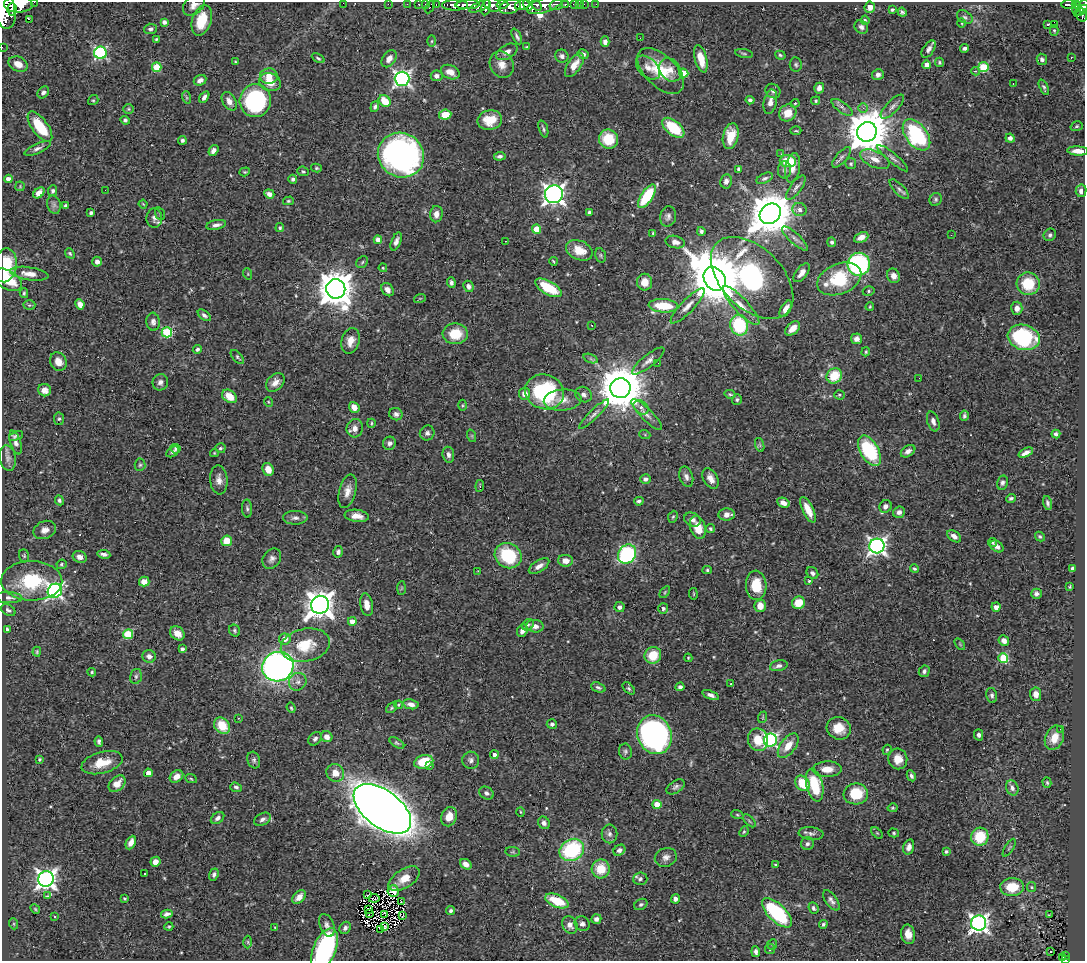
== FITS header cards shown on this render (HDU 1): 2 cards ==
NAXIS1  =                 1083
NAXIS2  =                  959

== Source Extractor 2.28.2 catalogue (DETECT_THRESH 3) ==
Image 1083 x 959 px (HDU 1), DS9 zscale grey, 1 PNG px = 1 image px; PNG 1087 x 963 px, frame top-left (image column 1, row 959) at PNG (2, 2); each listed source drawn as its Kron ellipse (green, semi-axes under 4 px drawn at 4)
Background 0.727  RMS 0.017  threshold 0.0524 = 3 sigma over >= 5 px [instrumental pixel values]
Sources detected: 532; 3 with non-positive FLUX_AUTO (blend fragments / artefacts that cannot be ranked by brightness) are neither listed nor drawn; of the other 529, the 500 brightest by FLUX_AUTO listed and drawn (29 fainter detections omitted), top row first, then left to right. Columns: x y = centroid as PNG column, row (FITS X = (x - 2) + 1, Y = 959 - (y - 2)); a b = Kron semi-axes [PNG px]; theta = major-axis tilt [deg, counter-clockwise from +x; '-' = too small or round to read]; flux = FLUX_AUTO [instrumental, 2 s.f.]
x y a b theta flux
34 2 2 2 - 21
343 3 2 2 - 22
18 4 14 8 -1 2200
388 4 2 2 - 7.3
407 4 2 2 - 8.4
419 4 3 3 - 20
425 4 2 2 - 8.3
436 4 3 2 - 19
502 4 6 4 -2 210
574 4 4 3 - 44
579 4 2 2 - 6.3
584 4 2 2 - 6.4
596 4 2 2 - 6
1069 4 7 4 -1 180
194 5 12 8 41 7.6
455 5 13 5 0 890
468 5 12 4 3 880
493 5 8 6 -27 450
522 5 7 5 16 950
528 5 6 4 -56 560
537 5 6 4 -55 320
545 5 19 7 19 890
556 5 7 5 18 210
565 5 3 3 - 90
1075 5 4 3 - 100
480 6 11 4 22 370
1083 6 7 4 58 200
430 7 7 3 63 57
486 7 8 3 78 290
510 7 11 7 18 710
870 7 6 5 - 9
4 9 20 10 -77 2600
12 9 6 4 -88 620
892 9 3 3 - 1.9
1077 9 7 3 88 64
1081 10 8 3 37 190
902 12 4 3 - 2.4
1082 15 7 5 -75 240
965 17 8 6 -33 2.9
29 19 2 2 - 740
202 20 16 9 71 31
865 20 4 4 - 1.5
164 22 4 4 - 4.9
962 23 5 3 - 1.1
1047 24 3 3 - 7
1055 25 3 2 - 1.4
861 27 7 6 - 4.2
150 29 6 5 - 3.4
1054 30 5 4 - 1.5
517 36 8 3 -64 2.8
640 38 3 2 - 1.2
156 39 3 3 - 1.3
432 41 6 4 88 1.6
605 42 5 4 - 5.1
2 47 2 2 - 5.6
526 47 3 3 - 1.2
965 48 4 3 - 3.2
929 49 10 5 57 5.1
507 52 12 7 30 7.1
100 53 6 6 - 170
744 53 9 3 -11 2
583 54 5 5 - 2.9
780 55 5 4 - 1.9
562 56 7 6 - 4.3
318 58 7 4 -27 1.8
1071 58 3 2 - 1.6
389 59 9 6 53 7.8
701 59 14 6 -76 18
1042 59 6 5 - 3.3
235 62 4 3 - 1.2
939 62 5 4 - 1.7
18 64 10 7 -26 11
502 65 14 12 -62 12
574 65 14 6 56 14
796 65 7 6 - 2.4
927 65 4 4 - 12
157 67 5 4 - 45
983 67 5 5 - 71
648 68 14 9 -44 8.7
670 70 13 10 -50 12
661 71 29 15 -44 40
975 71 4 3 - 2.4
450 72 10 6 -25 12
684 73 5 4 - 18
878 75 6 5 - 3.7
269 76 9 7 2 13
437 76 6 5 - 4.5
402 79 7 7 - 370
200 80 6 5 - 5.2
270 82 11 8 -21 17
1013 83 3 2 - 1.4
1044 87 8 4 -65 2.5
819 88 5 5 - 5.8
773 91 8 7 - 3.5
43 92 6 5 - 4.1
186 97 6 4 -71 1.7
204 97 6 4 55 4.1
93 100 5 4 - 1.7
750 100 4 3 - 2.5
229 101 10 6 -60 7.7
255 101 16 15 - 170
385 101 6 5 - 23
816 101 5 4 - 1.5
770 102 12 6 78 8.3
795 103 4 4 - 1.2
375 107 5 4 - 3.5
842 107 12 5 -36 4.3
892 107 15 6 46 5.7
863 108 4 4 - 2.5
129 109 5 5 - 1.7
788 113 9 8 - 18
445 115 6 5 - 22
125 120 5 4 - 2.3
490 120 12 9 10 20
1077 126 6 4 17 1.8
40 127 18 8 -54 45
673 128 13 7 -39 53
543 129 9 3 -72 2.1
796 131 5 2 - 1.1
867 132 10 9 - 4500
916 135 18 10 -53 110
731 136 13 7 77 23
1010 138 4 4 - 4.1
608 139 9 9 - 36
182 140 4 4 - 3
37 148 14 4 25 4.6
213 150 6 4 55 4.8
1078 151 11 4 -3 11
781 154 3 2 - 1.8
401 155 23 22 - 440
500 156 6 4 6 3.1
841 157 12 5 49 4.1
893 158 20 5 -40 4.7
875 159 16 8 -25 12
788 161 8 6 -6 40
851 164 5 5 - 2.3
316 168 5 4 - 1.6
793 168 15 7 80 9.4
739 169 4 3 - 5.7
784 170 9 6 85 4
303 171 6 4 -21 1.9
245 172 5 4 - 1.5
765 178 9 5 25 3
8 179 4 4 - 6.5
293 179 4 4 - 2.9
726 181 7 6 - 5
20 186 5 4 - 1.2
796 188 14 5 54 4.5
899 189 13 5 -46 3.5
105 190 2 2 - 9.6
53 191 5 4 - 2.6
1081 191 6 5 - 5.2
39 193 6 4 45 8.3
269 194 5 4 - 5.1
554 194 9 9 - 630
647 196 13 6 56 57
936 199 6 6 - 2.5
288 201 5 4 - 1.6
143 204 4 3 - 1
54 205 9 6 -75 3.9
66 206 4 4 - 3.7
799 210 7 6 - 4.5
589 212 4 3 - 2.7
91 213 4 3 - 3.4
160 214 6 4 -70 1.8
436 214 8 6 86 8.6
770 214 11 9 39 4600
668 216 10 8 77 4.5
154 218 10 8 89 5.6
216 225 10 4 12 4.5
280 228 4 4 - 2
536 229 4 4 - 29
701 231 4 4 - 3.1
653 233 3 3 - 1.3
951 235 3 2 - 1.3
1050 235 6 6 - 3.3
861 237 7 5 26 6.3
795 238 17 5 -42 5.7
378 240 4 4 - 9
396 241 9 4 68 5.6
505 241 3 2 - 2
675 242 10 6 -13 7
832 242 5 4 - 2.5
579 250 14 9 -24 20
70 253 5 4 - 1.5
600 255 7 5 -74 2.2
553 261 4 2 - 1.3
97 262 5 4 - 6.1
362 262 6 5 - 1.9
859 264 11 11 - 180
5 265 17 11 80 37
383 268 4 4 - 1.3
802 273 11 5 53 7
29 274 19 6 -8 12
248 274 6 3 -72 1.4
893 276 7 6 - 7.1
752 278 50 30 -45 180
715 279 12 10 -55 8200
839 279 23 15 23 67
8 280 16 9 -31 30
451 282 5 4 - 3.4
645 282 8 7 - 11
1028 284 11 11 - 38
468 286 6 5 - 4.5
548 288 15 6 -30 42
336 289 10 9 - 2800
387 290 7 5 -55 7.4
869 291 6 4 17 2.1
24 293 5 3 - 1.7
420 298 6 3 19 1.3
80 304 5 4 - 8.5
29 305 6 5 - 2
663 306 14 6 -4 40
688 306 23 6 46 9.9
741 306 25 7 -47 14
870 307 4 3 - 1.3
1017 308 6 5 - 6.8
786 309 9 5 59 9.5
204 315 7 4 -38 3.2
153 322 9 6 -84 4.5
592 325 3 2 - 1.2
739 325 10 9 - 77
793 328 8 5 43 11
167 332 5 5 - 83
455 334 12 10 1 29
1024 337 16 12 -16 97
857 339 5 5 - 6.5
350 341 13 9 74 12
197 349 5 4 - 2.7
866 352 5 3 - 1.4
237 357 8 4 -50 2
591 359 7 4 -19 2.5
648 361 20 6 39 6.8
58 362 9 8 - 10
658 363 2 2 - 2.3
834 376 8 7 - 32
919 378 2 2 - 2
160 382 8 7 - 5.3
275 382 10 7 46 7.5
620 388 10 10 - 5500
45 390 6 6 - 6.2
545 392 20 17 -18 120
525 394 6 5 - 8.6
730 394 5 4 - 1.8
584 395 8 7 - 5.4
839 395 5 4 - 1.9
229 396 8 6 -37 18
563 400 19 10 5 14
737 400 5 5 - 2.1
269 402 5 3 - 1
463 405 5 3 - 1.3
354 407 6 4 -50 8
641 407 8 6 -40 4.5
396 414 7 6 - 3.8
594 414 20 4 44 5.5
647 414 21 6 -45 7
964 416 5 3 - 2.5
59 419 6 5 - 2.2
933 421 10 5 -71 5.5
371 423 4 4 - 1.3
355 428 9 8 - 7.8
427 433 7 7 - 3.7
1056 434 4 4 - 2.6
645 435 5 3 - 1.3
16 436 7 3 23 2.7
472 436 6 4 -72 1.7
16 442 12 5 -73 4.6
389 443 6 6 - 4.3
760 445 7 4 -71 2
220 448 5 5 - 2.1
175 449 5 5 - 1.9
869 451 17 9 -60 79
908 451 8 5 34 5.3
173 452 7 4 32 3.1
214 453 4 4 - 1.2
1026 453 8 4 25 6.1
448 455 8 5 -81 5.3
8 458 13 8 -80 5.7
140 465 6 5 - 2.1
268 469 7 5 -64 13
686 477 10 6 -72 4.9
645 479 5 4 - 4.2
711 479 11 7 -61 8.5
219 480 14 8 -85 8
1002 483 7 5 76 3.5
480 486 6 3 84 1.3
348 491 17 8 75 10
1011 498 5 3 - 2.5
59 500 5 4 - 2.4
639 501 5 4 - 2.8
783 503 6 4 -24 7.5
1047 503 7 4 -75 2.8
886 506 6 6 - 5.6
247 509 9 5 -88 2.8
808 510 14 5 -64 16
899 512 6 5 - 5
727 515 8 6 4 8.4
357 516 12 6 -7 11
673 517 6 4 66 1.6
295 518 12 7 0 5.3
693 520 8 6 -25 5
698 527 12 7 -73 18
710 529 4 3 - 1.9
45 530 12 8 23 8
954 536 7 5 -36 6.7
1040 536 5 4 - 1.6
227 541 5 5 - 22
993 542 4 4 - 1.7
877 546 7 7 - 500
997 546 7 5 -33 5.8
338 552 5 5 - 4.6
104 554 7 4 -8 4.1
627 554 10 8 53 150
24 556 6 5 - 1.7
508 556 14 12 -33 66
80 557 7 5 -22 7.1
272 559 11 8 54 5.6
566 561 7 6 - 9.1
62 564 5 4 - 1.5
539 566 12 5 33 6.5
1073 568 4 3 - 2.9
914 569 4 3 - 1.7
707 570 4 4 - 1.7
478 571 3 2 - 3
812 573 6 5 - 3.9
32 581 30 19 -1 72
809 581 4 3 - 2.1
144 582 5 5 - 11
756 585 15 10 -86 30
1070 587 4 2 - 1.3
402 588 7 4 88 1.8
55 591 7 7 - 350
665 592 7 3 54 1.4
693 594 6 3 -82 1.2
1036 594 5 5 - 3.1
9 598 13 5 -3 4.9
798 603 6 6 - 21
320 605 9 9 - 1500
367 605 11 6 -81 9.7
760 606 6 5 - 13
619 607 5 5 - 4
996 607 5 4 - 7.2
663 609 5 5 - 3.5
8 610 8 5 -31 3.2
352 621 4 4 - 8.5
528 625 6 5 - 2
535 626 9 6 -6 6.8
7 629 4 3 - 2
522 630 6 5 - 5.3
235 631 6 5 - 2.1
177 633 8 6 -39 10
128 634 5 5 - 54
285 639 6 5 - 10
1004 641 6 5 - 7.1
960 644 6 3 -54 1.4
305 645 25 16 11 40
182 649 4 4 - 3.5
37 652 5 3 - 1.6
653 655 8 8 - 30
149 656 7 6 - 5.9
688 658 4 4 - 1.1
1003 658 5 5 - 69
779 666 9 5 13 4.4
278 667 16 14 25 540
924 671 6 5 - 3.4
92 672 4 4 - 1.5
136 676 8 5 75 2.8
298 682 9 8 - 6.2
731 683 3 2 - 2.8
598 687 7 4 -22 2.9
680 687 4 4 - 3.6
629 688 7 4 -46 2.3
1036 694 7 5 -84 9.5
711 695 8 4 -21 4.6
992 695 7 5 -78 2.9
411 704 8 5 -10 5.7
398 705 4 3 - 1.5
291 708 5 4 - 1.4
392 708 6 4 42 1.6
763 717 6 3 72 1.3
238 718 3 2 - 1.2
552 724 5 5 - 3
222 726 9 7 -46 29
839 728 12 11 - 20
1060 729 2 2 - 2.4
654 735 20 17 -67 410
979 735 6 4 -75 3.2
327 737 6 5 - 6.9
1054 738 12 9 68 15
315 739 8 6 44 3.6
758 740 11 10 - 24
770 740 6 6 - 220
99 741 5 3 - 2.8
397 743 8 4 -33 2
788 746 14 7 54 15
887 750 5 4 - 1.3
625 752 8 6 -81 2.8
494 755 4 4 - 4.6
40 759 3 3 - 1.3
898 759 10 9 - 14
254 760 8 6 -72 3.1
471 760 8 8 - 4.5
424 762 10 6 16 39
102 763 21 10 15 24
430 766 3 2 - 2.8
827 769 14 8 1 15
148 773 4 4 - 9.3
335 773 9 8 - 12
176 776 7 5 36 8.9
911 776 6 4 -63 3
191 779 6 3 -24 1.4
802 783 8 6 -52 28
1047 783 5 4 - 1.6
117 784 10 6 45 13
815 785 16 8 -76 51
236 787 6 4 -18 2.6
676 787 10 6 34 3.6
1012 788 8 6 -68 4.4
486 793 8 6 -30 3.8
856 794 12 10 7 40
657 804 4 4 - 31
893 808 5 4 - 1.6
382 809 33 18 -37 3100
521 812 5 3 - 1.1
737 815 6 4 -19 1.4
449 817 10 7 70 15
218 818 7 5 36 4.5
262 819 9 6 28 4.3
749 821 8 3 -45 1.5
544 823 6 5 - 4.4
744 832 5 4 - 1.5
811 833 12 6 -7 4.5
877 833 7 4 -44 1.7
894 833 5 4 - 1.6
610 834 9 8 - 4.3
980 837 9 8 - 33
131 843 7 4 64 8
807 844 6 6 - 3.5
909 847 8 5 74 5.5
1009 848 10 2 59 1.5
572 850 13 10 30 100
619 850 6 5 - 3.7
946 851 3 3 - 2.7
513 852 7 5 -9 2.1
666 857 11 9 22 6.5
155 862 5 5 - 8.3
466 864 6 4 -34 6
776 865 3 3 - 1.6
601 869 9 9 - 26
144 874 3 3 - 1.9
214 875 6 4 69 3.2
46 879 8 7 - 610
404 879 18 9 32 20
640 879 7 6 - 3.5
1012 887 12 9 2 26
1031 887 5 4 - 1.4
393 891 6 5 - 3.5
368 895 3 2 - 2.1
48 896 3 3 - 18
299 897 8 5 47 9.5
125 898 3 3 - 1.4
374 898 5 2 - 1.1
675 899 4 4 - 4.3
831 900 12 5 -55 4.9
557 901 12 6 -23 38
401 902 3 2 - 1.1
641 904 7 5 31 2.5
813 908 6 4 -67 3
35 909 5 4 - 1.3
368 909 4 2 - 1.1
451 911 5 4 - 2.6
370 913 4 2 - 1.3
777 913 19 8 -45 110
167 914 6 4 12 3.9
385 914 4 2 - 1.2
1049 915 3 2 - 1.2
403 916 4 3 - 1.5
55 917 3 3 - 1.1
596 919 5 4 - 4.5
979 923 7 7 - 560
14 924 5 3 - 1.2
582 924 8 7 - 4.2
823 924 4 4 - 2.1
327 925 12 7 -69 5.3
570 925 9 7 -60 7.6
169 927 4 4 - 1.4
275 927 3 2 - 1.2
385 927 3 2 - 1.6
345 928 6 5 - 3.8
381 930 3 2 - 290
908 934 10 7 -81 12
248 942 6 4 -89 1.5
772 944 5 4 - 1.7
325 949 22 11 67 170
770 949 5 5 - 1.7
756 952 5 4 - 3.6
1051 952 3 2 - 3.2
1065 955 3 3 - 19
1063 958 3 3 - 21
1065 959 3 3 - 27
At the frame edge (FLAGS 8, measured only in part): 8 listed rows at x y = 34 2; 343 3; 194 5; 1083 6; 4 9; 2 47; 325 949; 1065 959
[29 fainter detections neither listed nor drawn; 3 non-positive-flux detections neither listed nor drawn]